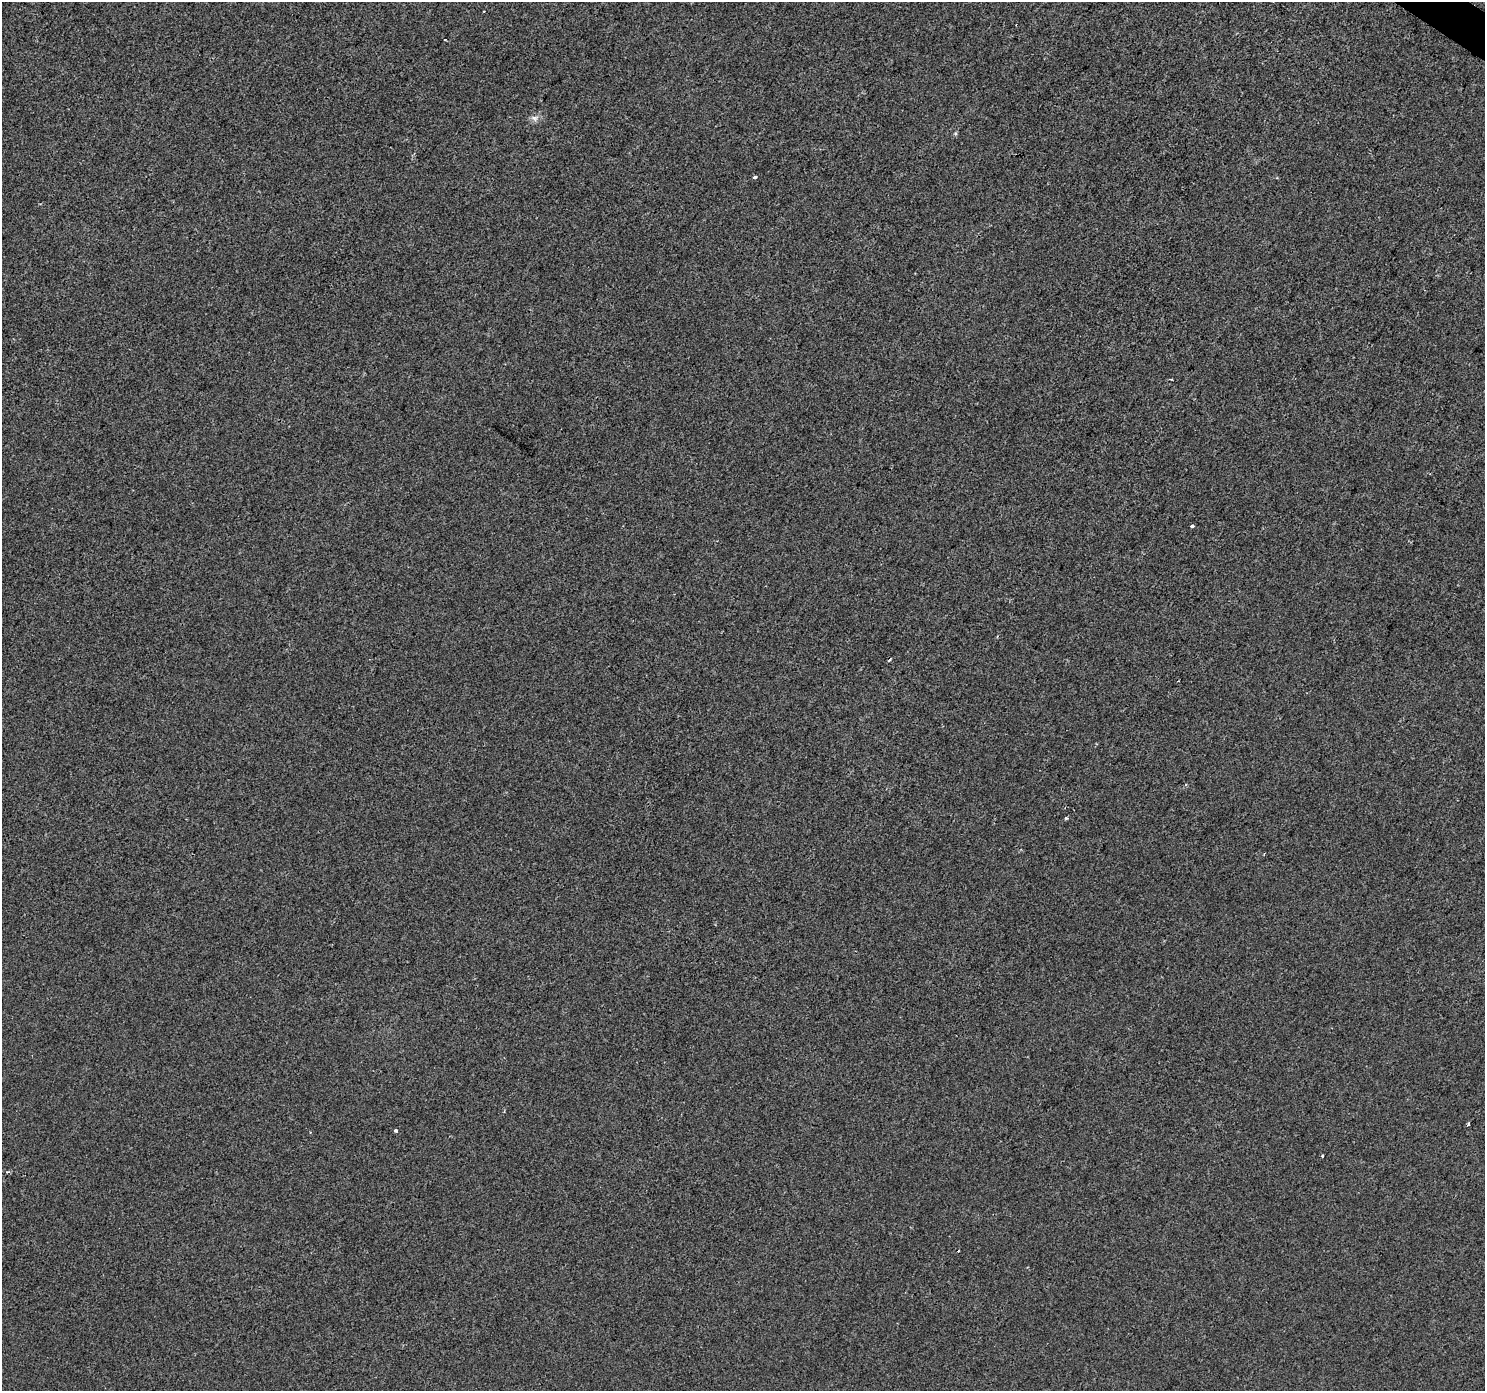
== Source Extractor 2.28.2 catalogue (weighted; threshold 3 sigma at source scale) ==
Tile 10 of 4 x 4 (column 2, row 3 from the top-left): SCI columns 1489-2971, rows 1640-3028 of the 5937 x 5990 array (HDU 1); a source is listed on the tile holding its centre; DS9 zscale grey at full resolution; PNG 1487 x 1393 px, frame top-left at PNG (2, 2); no overlay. Shown black and unused: <1% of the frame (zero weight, under 2 of 3 exposures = <1% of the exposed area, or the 3 px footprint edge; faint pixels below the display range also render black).
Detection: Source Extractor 2.28.2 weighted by HDU 2 'WHT'; one run over the whole footprint, this tile lists its part. Background -4.90e-04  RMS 0.0041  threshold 0.0185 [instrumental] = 3 sigma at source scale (4.5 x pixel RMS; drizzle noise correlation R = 1.50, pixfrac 1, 0.0396/0.0396 arcsec/px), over >= 5 px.
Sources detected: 11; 2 cosmic-ray / hot-pixel residue — not listed; the other 9 listed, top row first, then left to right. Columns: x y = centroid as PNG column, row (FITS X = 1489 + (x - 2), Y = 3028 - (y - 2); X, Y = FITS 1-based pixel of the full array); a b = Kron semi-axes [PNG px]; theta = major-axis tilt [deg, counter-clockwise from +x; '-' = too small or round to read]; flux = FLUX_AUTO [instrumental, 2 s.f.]
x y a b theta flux
534 118 11 7 -15 1.9
955 133 5 3 - 0.56
755 177 5 3 - 0.77
1192 526 3 3 - 4.6
889 660 4 2 - 1.1
1066 818 3 3 - 0.6
1468 1124 4 3 - 0.64
395 1130 4 3 - 0.86
8 1172 5 3 - 0.59